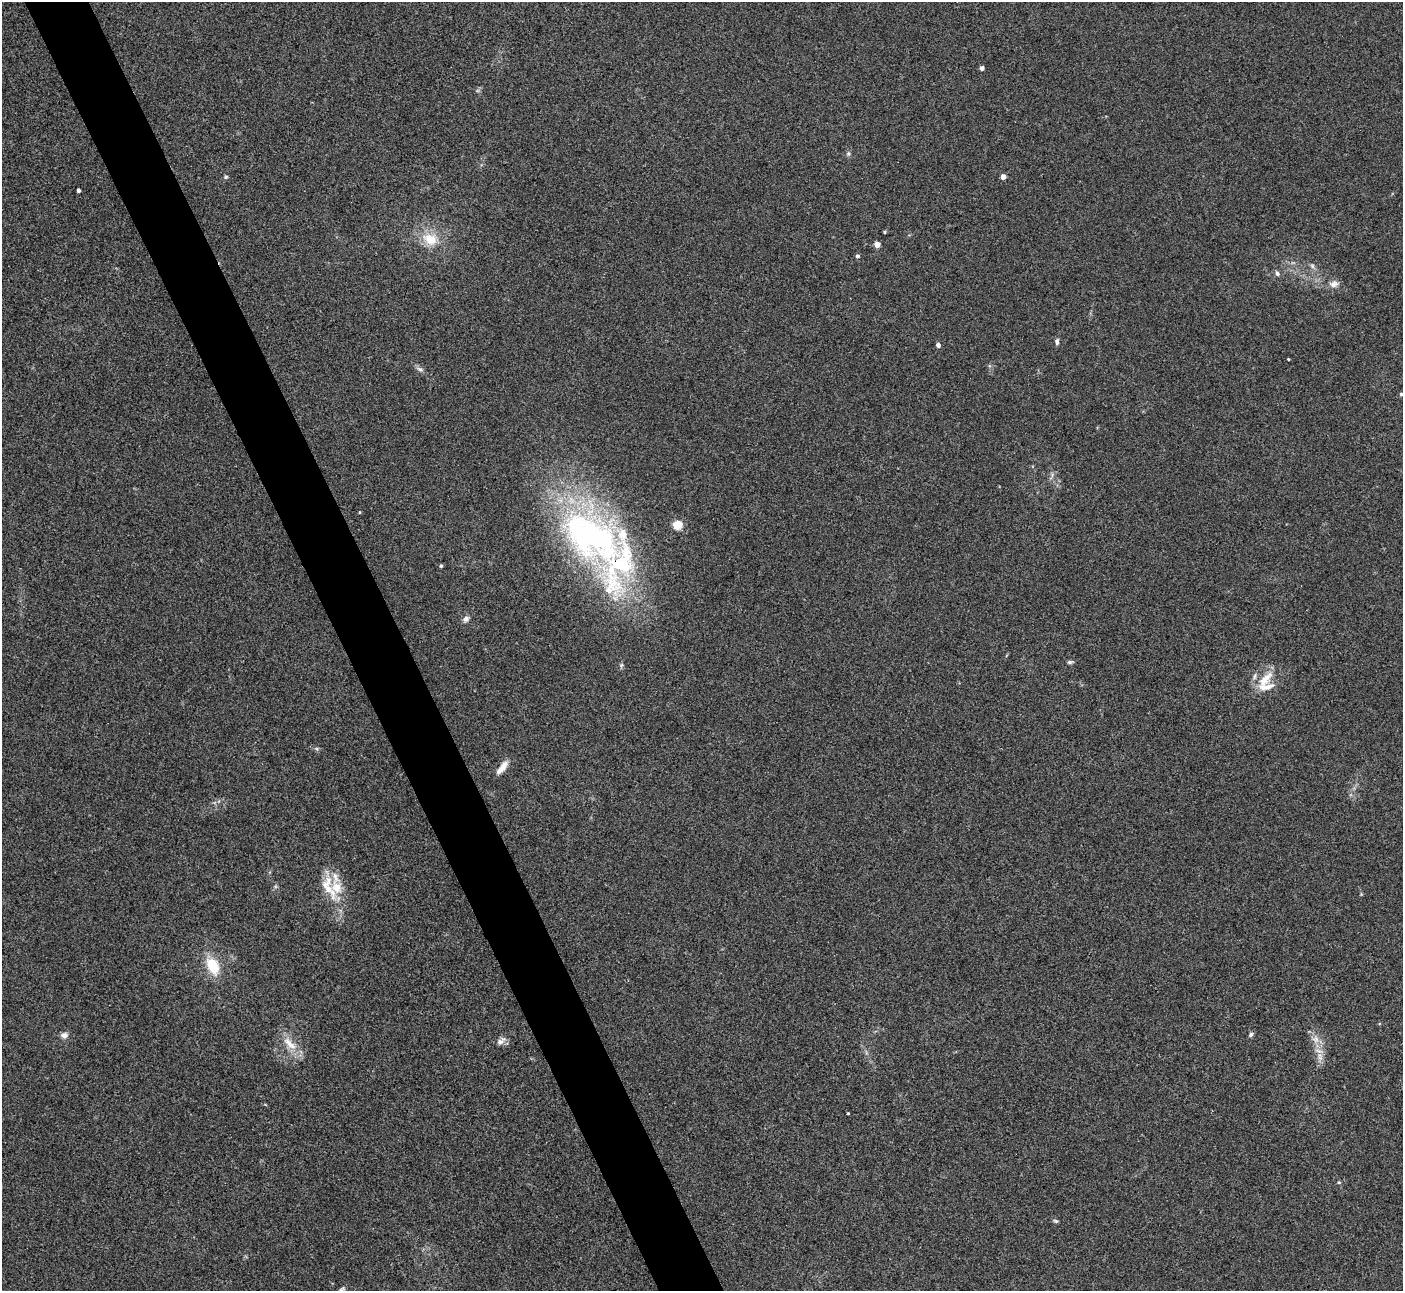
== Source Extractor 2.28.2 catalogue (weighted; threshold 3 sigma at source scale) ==
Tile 11 of 4 x 4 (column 3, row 3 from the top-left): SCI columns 2802-4202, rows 1440-2728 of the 5603 x 5591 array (HDU 1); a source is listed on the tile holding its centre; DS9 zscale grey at full resolution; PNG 1405 x 1293 px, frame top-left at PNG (2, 2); no overlay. Shown black and unused: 5% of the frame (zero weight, under 3 of 4 exposures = <1% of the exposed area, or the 3 px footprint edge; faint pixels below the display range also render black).
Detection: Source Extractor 2.28.2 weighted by HDU 2 'WHT'; one run over the whole footprint, this tile lists its part. Background 0.106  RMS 0.0063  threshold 0.0281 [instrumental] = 3 sigma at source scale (4.5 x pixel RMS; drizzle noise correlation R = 1.50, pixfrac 1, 0.05/0.05 arcsec/px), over >= 5 px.
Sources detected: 41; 5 inside a brighter listed object's ellipse — not listed separately; the other 36 listed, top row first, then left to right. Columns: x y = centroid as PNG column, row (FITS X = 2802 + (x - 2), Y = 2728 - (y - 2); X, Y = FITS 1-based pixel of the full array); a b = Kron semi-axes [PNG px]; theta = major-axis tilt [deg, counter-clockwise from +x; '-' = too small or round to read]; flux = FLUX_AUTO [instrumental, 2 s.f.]
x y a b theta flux
982 68 4 4 - 2.6
848 154 6 5 - 1.1
1003 176 4 4 - 4.7
226 177 5 4 - 0.94
78 190 4 3 - 1.5
884 232 4 3 - 0.72
430 239 19 14 -21 14
877 244 4 4 - 8.2
857 256 4 4 - 1.6
1312 266 7 6 - 1.5
1277 274 6 6 - 1.5
1334 284 13 9 9 3.5
1057 342 8 5 83 1.6
938 345 4 4 - 2.5
1288 359 3 3 - 0.62
420 369 9 5 -26 1.8
1401 394 3 3 - 1
678 525 5 5 - 34
590 536 93 51 -26 200
441 566 4 3 - 0.93
466 619 8 6 47 2.3
1070 662 7 4 0 1.3
1267 677 20 12 50 11
502 768 19 6 50 6.1
336 887 34 26 -71 21
213 966 20 13 -64 17
1251 1034 6 5 - 1.3
64 1035 8 7 - 2.8
1316 1039 10 9 - 3.9
500 1041 11 7 35 3.1
290 1044 27 9 -44 9.2
1320 1057 12 6 -77 3.9
848 1113 3 2 - 0.8
1339 1182 5 4 - 0.75
1056 1221 7 4 -26 1
342 1290 10 5 54 1.7
Isophote crosses this tile's border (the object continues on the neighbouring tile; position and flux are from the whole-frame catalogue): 2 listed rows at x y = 1401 394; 342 1290